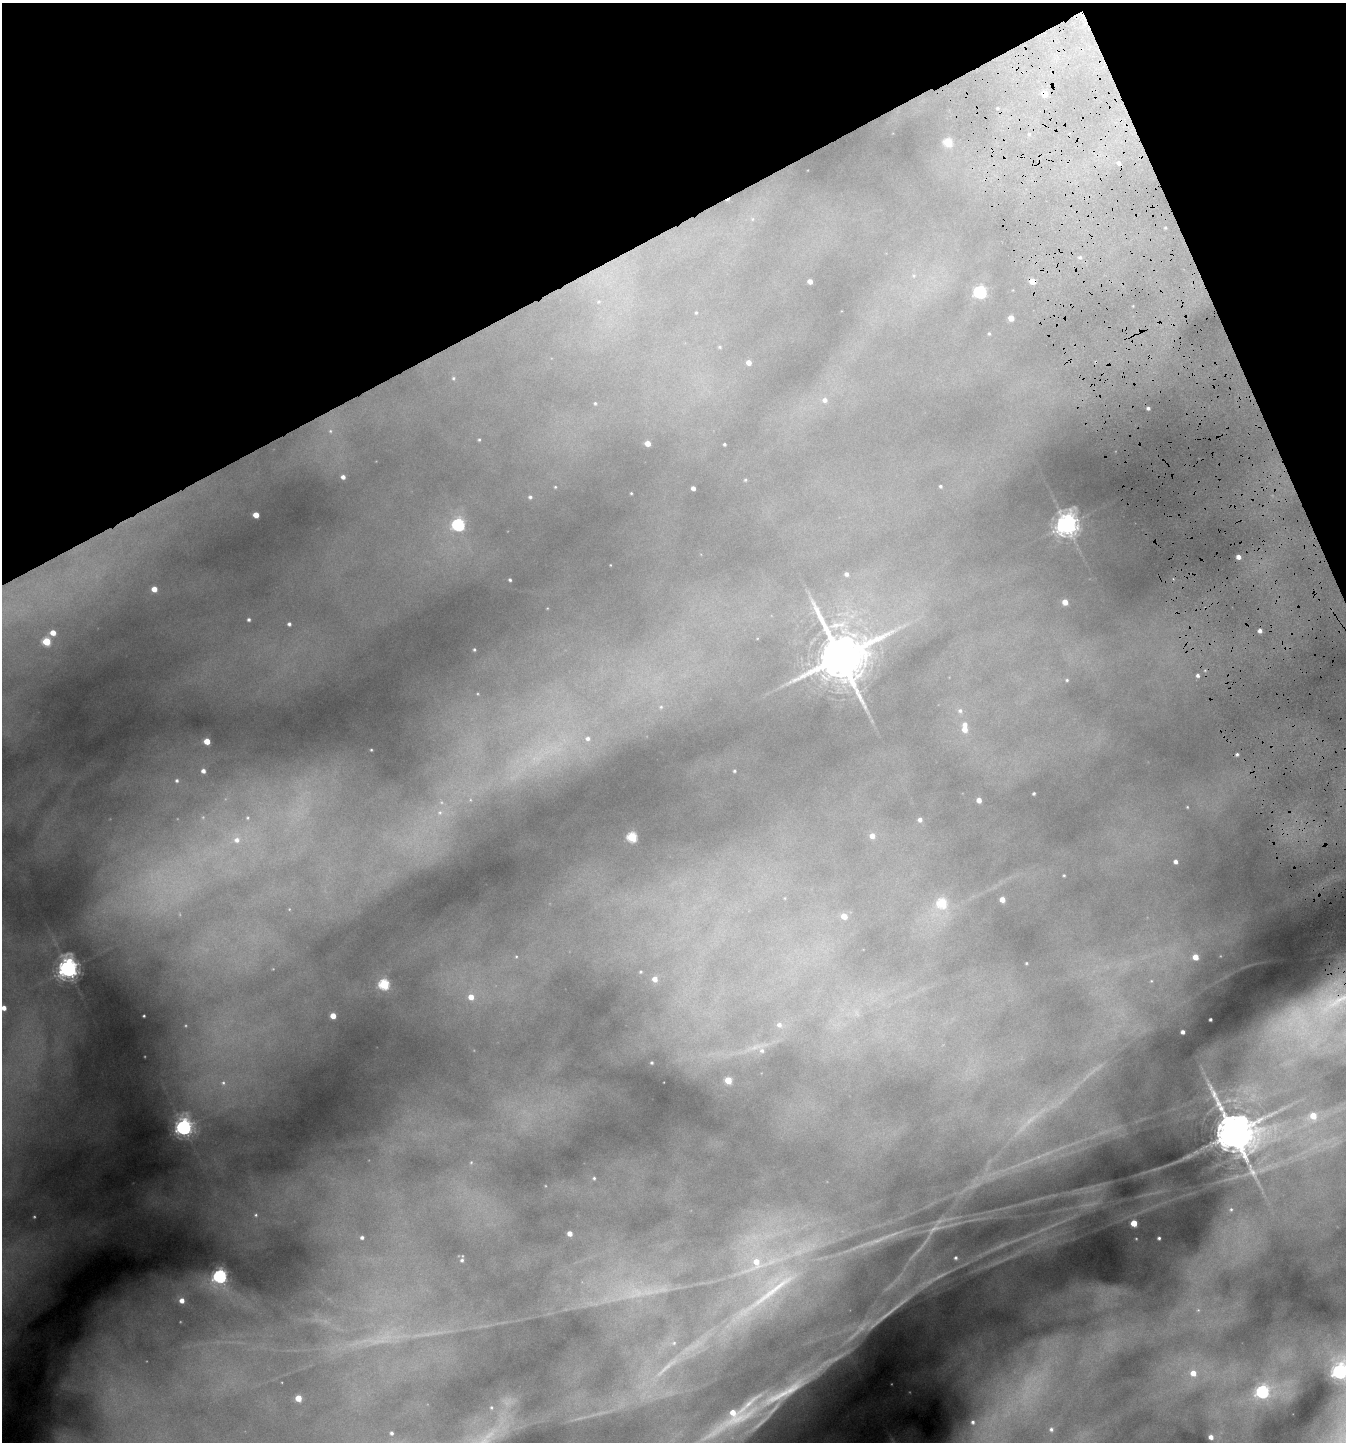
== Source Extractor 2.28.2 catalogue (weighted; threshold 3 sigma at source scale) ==
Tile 3 of 4 x 4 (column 3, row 1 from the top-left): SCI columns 2845-4188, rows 4323-5762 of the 5824 x 5766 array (HDU 1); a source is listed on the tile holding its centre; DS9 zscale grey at full resolution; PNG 1348 x 1444 px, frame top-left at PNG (2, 3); no overlay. Shown black and unused: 21% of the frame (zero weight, under 4 of 8 exposures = <1% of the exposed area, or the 3 px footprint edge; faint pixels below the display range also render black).
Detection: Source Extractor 2.28.2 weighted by HDU 2 'WHT'; one run over the whole footprint, this tile lists its part. Background 0.418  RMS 0.012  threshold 0.0478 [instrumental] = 3 sigma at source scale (4.09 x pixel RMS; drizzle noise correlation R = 1.36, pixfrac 0.8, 0.05/0.05 arcsec/px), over >= 5 px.
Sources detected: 169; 38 too faint to see at this stretch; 2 cosmic-ray / hot-pixel residue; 2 long thin detections or spike segments (spike, bleed or trail) — not listed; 3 inside a brighter listed object's ellipse — not listed separately; the other 124 listed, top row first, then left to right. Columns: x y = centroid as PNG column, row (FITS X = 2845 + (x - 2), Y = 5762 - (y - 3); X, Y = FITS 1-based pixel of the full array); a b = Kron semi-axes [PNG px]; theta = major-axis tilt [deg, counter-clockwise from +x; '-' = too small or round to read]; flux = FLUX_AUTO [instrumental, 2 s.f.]
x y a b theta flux
1045 94 5 5 - 16
998 108 5 3 - 1.2
1029 134 5 4 - 1.7
948 142 5 5 - 48
752 219 6 5 - 2
1165 228 3 3 - 1.2
1080 257 6 5 - 2.6
914 276 7 7 - 4.1
810 281 4 4 - 7.7
1032 281 5 4 - 17
980 292 6 6 - 190
599 302 7 7 - 3.1
696 313 5 4 - 1.4
1011 318 5 4 - 15
989 334 4 4 - 1.3
720 347 6 4 -16 1.6
749 362 4 4 - 9
453 378 6 5 - 2
825 400 8 7 - 6.9
595 403 4 4 - 1.4
1148 408 3 3 - 3.1
330 431 6 5 - 2.4
479 439 5 4 - 1.5
648 443 5 4 - 14
724 444 3 3 - 1.6
343 477 5 4 - 5.7
745 480 3 3 - 1.2
940 486 3 3 - 1.9
555 487 3 3 - 0.98
693 488 4 4 - 5.9
631 493 3 2 - 0.97
530 497 5 5 - 2.6
256 515 5 4 - 19
1067 524 8 7 - 1200
458 525 6 6 - 220
1238 557 4 4 - 7.9
610 565 3 2 - 0.66
846 574 5 5 - 4.2
510 580 3 3 - 1.9
154 589 5 4 - 15
1065 602 5 4 - 15
547 608 3 3 - 0.76
249 620 5 5 - 2.9
289 624 5 5 - 3.7
1260 631 4 4 - 5
53 633 5 4 - 15
46 641 5 5 - 56
474 650 3 3 - 1.4
840 657 23 15 -68 7600
1198 675 4 4 - 3.5
1067 680 4 4 - 1.6
661 707 7 6 - 3.3
960 711 8 8 - 4.7
965 729 6 5 - 14
588 738 8 8 - 7.1
207 741 5 4 - 25
371 750 3 2 - 1.1
1237 754 3 3 - 2.2
203 771 4 4 - 5.6
734 771 5 5 - 2.1
177 781 7 7 - 4.5
1034 793 3 3 - 1.8
470 800 6 4 -89 1.3
979 800 4 4 - 9.7
1187 807 4 4 - 1.3
440 813 8 8 - 5.3
248 818 5 5 - 1.4
920 820 5 5 - 5.1
872 836 5 5 - 11
632 837 5 5 - 86
237 840 9 8 - 9
1176 862 4 4 - 5.1
1064 875 3 3 - 1.3
785 898 4 3 - 0.72
1002 899 5 5 - 12
942 903 6 6 - 67
844 916 5 5 - 15
516 957 6 4 -69 1.6
1195 957 5 4 - 17
1026 963 3 3 - 1.2
68 968 7 7 - 920
641 972 4 3 - 1.4
655 979 4 4 - 10
1151 981 4 4 - 1.2
384 984 6 5 - 120
471 997 6 6 - 15
4 1008 4 4 - 10
144 1016 3 3 - 1.3
333 1016 4 4 - 21
1210 1019 3 3 - 1.7
779 1025 7 7 - 5.3
1183 1032 4 4 - 4.1
756 1047 28 7 19 13
652 1063 4 4 - 1.9
728 1080 5 5 - 32
223 1083 12 11 - 15
1313 1116 6 5 - 23
184 1127 8 7 - 550
1234 1133 18 12 -61 5500
471 1162 6 5 - 1.5
594 1178 4 4 - 1.6
1231 1209 6 6 - 2.2
256 1215 6 6 - 2.8
1134 1223 4 4 - 32
570 1233 4 4 - 10
362 1237 4 3 - 3
1159 1238 3 3 - 2
956 1258 3 3 - 2
462 1260 6 5 - 3.1
220 1276 7 6 - 310
771 1289 148 34 41 280
182 1300 5 5 - 10
1198 1310 6 6 - 2.9
674 1343 8 7 - 4.6
1340 1371 8 6 57 380
1193 1373 9 8 - 21
1263 1392 7 7 - 220
298 1398 5 4 - 29
491 1407 6 6 - 3
738 1414 57 16 35 71
973 1422 6 6 - 4.1
1051 1429 7 6 - 4.1
391 1433 4 4 - 3.1
1211 1437 4 4 - 7.5
Overlapping masked pixels (flux is a lower limit): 2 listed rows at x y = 1045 94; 1032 281
Isophote crosses this tile's border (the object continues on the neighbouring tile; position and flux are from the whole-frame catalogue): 2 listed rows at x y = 4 1008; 1340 1371